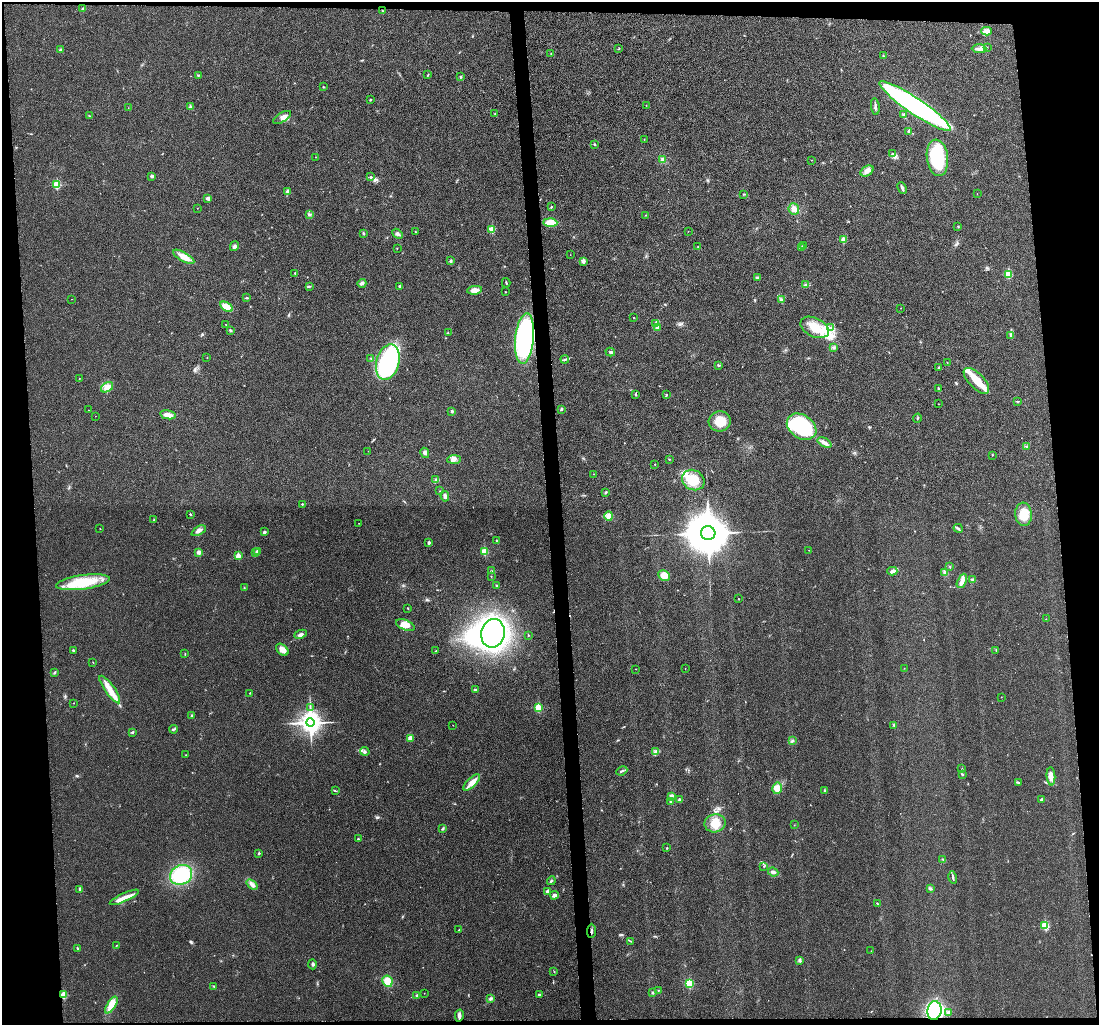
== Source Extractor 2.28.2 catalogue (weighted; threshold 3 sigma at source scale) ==
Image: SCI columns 2-4387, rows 131-4220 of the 4390 x 4370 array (HDU 1 of 3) = the unmasked area's bounding box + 8 px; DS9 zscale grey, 4 x 4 block average (1 PNG px = mean of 4 x 4 image px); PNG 1101 x 1027 px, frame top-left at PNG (2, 2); each listed source drawn as its Kron ellipse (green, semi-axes under 4 px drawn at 4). Shown black and unused: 10% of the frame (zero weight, under 3 of 4 exposures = <1% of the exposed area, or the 3 px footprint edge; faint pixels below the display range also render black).
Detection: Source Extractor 2.28.2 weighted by HDU 2 'WHT'. Background 0.0201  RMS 0.0059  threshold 0.0266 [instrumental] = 3 sigma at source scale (4.5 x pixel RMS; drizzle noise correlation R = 1.50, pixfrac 1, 0.05/0.05 arcsec/px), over >= 5 px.
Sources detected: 265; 2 inside a brighter object's white glare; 1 cosmic-ray / hot-pixel residue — neither listed nor drawn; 2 coinciding with a brighter row at this scale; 13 inside a brighter listed object's ellipse — not listed separately; the other 247 listed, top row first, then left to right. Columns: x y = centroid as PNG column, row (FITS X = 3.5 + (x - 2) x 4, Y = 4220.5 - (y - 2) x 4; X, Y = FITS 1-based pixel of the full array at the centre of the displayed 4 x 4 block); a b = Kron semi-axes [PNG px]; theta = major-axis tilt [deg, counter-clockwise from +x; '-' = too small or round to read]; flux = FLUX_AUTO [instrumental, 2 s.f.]
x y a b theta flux
83 9 3 2 - 3.7
382 11 2 2 - 2.6
987 31 5 4 - 11
987 47 2 2 - 1.3
619 48 3 2 - 2.1
979 49 7 4 -2 15
61 50 4 3 - 6.8
551 54 2 2 - 1.3
883 56 2 2 - 2.3
198 75 2 2 - 2.3
428 75 4 2 - 2.8
460 77 3 2 - 3.5
323 87 3 2 - 2
370 99 3 2 - 2
646 105 2 2 - 0.85
875 106 8 2 -81 8
915 106 42 8 -34 850
190 107 3 2 - 3.5
128 108 2 2 - 0.7
495 113 2 2 - 1.6
904 115 4 2 - 5.1
89 116 2 2 - 1.6
282 117 10 4 30 18
909 131 3 3 - 6.7
644 139 2 2 - 1
595 144 3 2 - 2.6
893 154 2 2 - 3
315 157 2 2 - 1.1
937 158 18 10 -83 180
663 160 4 3 - 8.7
811 160 2 2 - 0.75
867 171 7 5 34 15
152 176 3 2 - 7.9
371 177 2 2 - 3.6
57 185 2 2 - 170
902 188 6 2 -66 9.3
287 192 3 3 - 8.3
744 194 2 2 - 2.4
977 194 2 2 - 1.3
208 198 4 3 - 9.7
551 207 2 2 - 3
197 208 2 2 - 0.94
794 209 6 5 - 21
309 214 3 3 - 4.5
646 215 2 2 - 1
550 223 7 4 -2 52
958 226 3 2 - 2.1
492 229 2 2 - 110
688 231 2 2 - 0.87
415 232 2 2 - 1.3
363 234 3 2 - 3.3
397 234 6 3 -41 7.6
843 240 2 2 - 60
234 246 5 3 - 7.8
698 246 2 2 - 0.93
803 246 2 2 - 1.3
397 248 2 2 - 1
802 248 3 2 - 2.6
570 255 2 2 - 0.72
184 257 12 4 -29 30
450 261 3 3 - 4.8
583 261 2 2 - 32
295 273 2 2 - 4.3
1008 274 2 2 - 140
757 278 4 3 - 5.3
362 283 4 2 - 8.1
506 283 4 2 - 3.2
805 285 3 2 - 3.6
309 286 4 2 - 3.1
400 286 2 2 - 5.2
475 290 7 4 8 24
505 292 2 2 - 1.3
247 298 4 2 - 2.9
72 299 2 2 - 0.71
781 300 2 2 - 2
226 307 7 4 -31 46
901 308 2 2 - 1.2
634 318 2 2 - 3.1
656 323 3 2 - 4
225 324 2 2 - 0.77
815 327 15 9 -26 82
830 327 2 2 - 2.7
657 328 4 3 - 9.3
230 330 3 2 - 2.9
448 333 2 2 - 1.6
1011 336 3 3 - 4.9
525 338 25 9 84 590
833 347 3 2 - 4.6
610 352 5 2 - 4.6
207 358 2 2 - 0.83
371 359 3 2 - 1.8
565 359 4 2 - 4.3
388 362 18 11 74 370
947 362 2 2 - 1.1
718 365 4 2 - 3.1
939 367 3 2 - 3.3
79 378 2 2 - 1.2
976 381 16 7 -45 67
107 387 6 4 30 18
938 388 3 2 - 2.9
636 394 3 2 - 1.6
666 395 3 2 - 2.7
1017 401 4 2 - 2.4
938 404 2 2 - 0.7
562 409 4 2 - 4.2
89 410 2 2 - 0.89
452 411 2 2 - 11
168 415 8 3 -11 24
95 416 2 2 - 0.61
917 418 5 2 - 3.1
720 421 11 10 - 60
802 427 16 11 -34 310
824 443 8 3 -28 13
1026 446 3 2 - 2.9
368 451 2 2 - 1.3
425 453 5 3 - 7.6
992 455 2 2 - 1.4
454 459 7 4 3 13
669 459 2 2 - 1.9
655 464 2 2 - 2.3
593 474 2 2 - 0.83
436 480 3 2 - 5.1
693 480 12 9 -31 57
440 491 2 2 - 1.5
606 492 3 2 - 3
445 496 5 3 - 9.5
302 504 2 2 - 2.1
190 514 2 2 - 8.1
1024 514 11 8 -85 50
609 516 5 4 - 31
154 519 2 2 - 1.5
359 523 2 2 - 0.96
958 528 5 2 - 4.3
100 529 2 2 - 1.2
199 531 8 3 29 12
264 532 4 3 - 5.7
708 533 7 7 - 18000
496 540 2 2 - 1.5
429 543 2 2 - 16
809 550 2 2 - 1.3
257 551 2 2 - 1.8
484 551 2 2 - 130
198 552 3 2 - 24
256 553 3 2 - 2.6
238 556 2 2 - 60
950 566 2 2 - 1.6
491 571 2 2 - 1.5
892 571 5 3 - 8.7
945 573 4 3 - 7.2
664 575 6 5 - 44
491 576 2 2 - 1.9
972 580 4 2 - 3
962 581 7 4 65 17
83 582 27 7 8 140
496 586 3 2 - 3
244 587 2 2 - 2.1
739 599 2 2 - 1.2
408 608 3 2 - 1.6
1046 619 2 2 - 1.3
405 625 10 5 -22 31
493 633 14 11 78 1000
301 634 6 3 25 11
528 635 2 2 - 3.5
73 650 2 2 - 3.7
282 650 7 5 -43 25
996 650 3 2 - 1.2
436 651 2 2 - 1.9
185 654 2 2 - 1.9
93 662 2 2 - 1.3
904 668 2 2 - 0.99
636 669 2 2 - 1.2
685 669 2 2 - 0.79
55 672 2 2 - 2.3
110 689 16 5 -55 42
475 690 4 3 - 5.6
250 693 3 2 - 2.2
1001 697 2 2 - 1.2
74 703 2 2 - 2
310 708 2 2 - 1.9
538 708 2 2 - 150
192 715 2 2 - 3.1
310 723 4 3 - 3300
453 725 2 2 - 0.76
894 725 3 2 - 2.9
174 729 4 2 - 4.4
132 732 2 2 - 4.6
410 738 2 2 - 66
792 741 3 2 - 4.2
365 751 5 3 - 6.9
655 752 4 3 - 8.6
186 755 2 2 - 1.9
962 769 2 2 - 3
622 771 6 2 23 5.5
962 774 3 2 - 2.8
1051 776 9 4 -87 17
472 782 10 4 44 25
1018 782 3 2 - 2.1
777 788 6 5 - 32
335 791 3 2 - 2.5
825 791 3 3 - 3.5
671 796 4 3 - 9
679 799 3 2 - 5
1041 799 3 2 - 3.8
671 801 3 2 - 3
715 823 10 9 - 51
794 825 2 2 - 0.99
443 829 2 2 - 2.4
358 839 2 2 - 2
667 848 2 2 - 1.8
259 853 2 2 - 8.8
943 859 3 2 - 2.4
764 866 2 2 - 1.2
773 872 5 3 - 8.3
181 875 11 9 26 170
953 877 6 2 -76 5.4
551 881 4 2 - 4.9
252 885 6 3 -38 12
930 888 4 3 - 4.9
80 889 2 2 - 16
548 891 4 2 - 15
554 895 4 3 - 13
124 897 16 4 24 29
877 903 2 2 - 2
1045 926 2 2 - 170
459 930 2 2 - 2.2
591 931 7 2 87 5.4
630 941 2 2 - 1.5
117 945 2 2 - 1.6
77 948 3 2 - 3.4
871 951 2 2 - 1.2
799 960 4 3 - 5.1
313 964 5 3 - 5.7
554 972 2 2 - 1.2
387 981 6 5 - 42
689 983 2 2 - 220
214 986 3 2 - 2.3
658 991 2 2 - 1.2
424 993 2 2 - 1.1
652 993 3 2 - 3.6
539 994 2 2 - 3.7
63 995 2 2 - 110
417 996 3 3 - 6.1
490 999 3 3 - 7
111 1005 9 4 57 32
934 1011 9 7 80 240
949 1013 3 2 - 6.8
459 1015 6 3 79 8.8
Overlapping masked pixels (flux is a lower limit): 3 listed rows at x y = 591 931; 63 995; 934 1011
Diffuse or blended objects may show on this block-average render without a row.